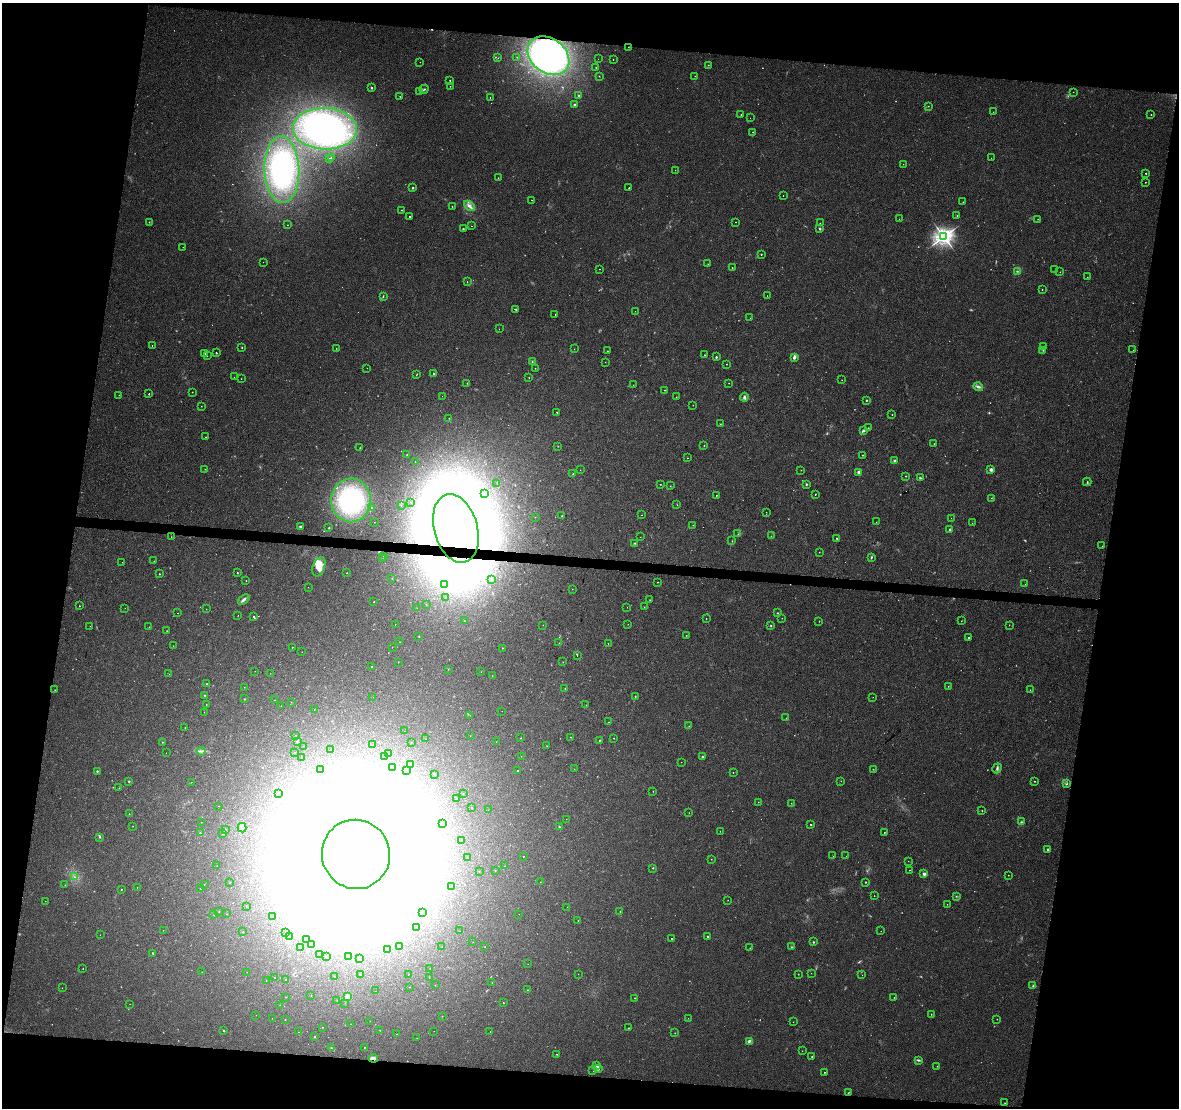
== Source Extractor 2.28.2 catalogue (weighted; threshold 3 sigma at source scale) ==
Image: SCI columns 8-4715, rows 285-4708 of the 4715 x 4936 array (HDU 1 of 3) = the unmasked area's bounding box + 8 px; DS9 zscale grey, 4 x 4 block average (1 PNG px = mean of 4 x 4 image px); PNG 1181 x 1110 px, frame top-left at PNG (2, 3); each listed source drawn as its Kron ellipse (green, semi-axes under 4 px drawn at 4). Shown black and unused: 20% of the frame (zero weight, under 2 of 3 exposures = <1% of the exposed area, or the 3 px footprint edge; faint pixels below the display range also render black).
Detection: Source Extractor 2.28.2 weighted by HDU 2 'WHT'. Background 0.045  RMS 0.0065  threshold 0.0291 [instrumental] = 3 sigma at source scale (4.5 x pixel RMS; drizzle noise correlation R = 1.50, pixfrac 1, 0.0396/0.0396 arcsec/px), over >= 5 px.
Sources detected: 611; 78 too faint to see at this stretch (4 x 4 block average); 44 inside a brighter object's white glare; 6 cosmic-ray / hot-pixel residue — neither listed nor drawn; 3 coinciding with a brighter row at this scale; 10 inside a brighter listed object's ellipse — not listed separately; the other 470 listed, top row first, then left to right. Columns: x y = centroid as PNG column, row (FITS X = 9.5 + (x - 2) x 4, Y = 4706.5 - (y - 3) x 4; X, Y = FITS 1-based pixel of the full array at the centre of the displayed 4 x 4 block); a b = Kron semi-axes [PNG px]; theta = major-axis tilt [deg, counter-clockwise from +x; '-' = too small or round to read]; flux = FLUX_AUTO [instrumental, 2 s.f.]
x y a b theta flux
628 47 2 2 - 1.4
548 56 23 17 -37 960
517 57 2 2 - 0.76
498 58 2 2 - 0.86
598 59 2 2 - 0.84
613 59 2 2 - 1.2
420 62 2 2 - 0.7
708 65 2 2 - 1.8
596 67 2 2 - 2.2
599 76 2 2 - 1.2
695 76 2 2 - 0.91
450 80 2 2 - 3.8
450 86 2 2 - 1.3
371 87 2 2 - 4.1
424 89 4 2 - 4
420 91 2 2 - 3
1073 92 2 2 - 0.69
578 95 2 2 - 5
400 96 2 2 - 6.3
490 98 2 2 - 0.98
574 105 2 2 - 23
928 106 2 2 - 1.8
993 112 2 2 - 0.93
741 115 2 2 - 3.9
1151 115 2 2 - 2.1
750 118 2 2 - 2.1
325 129 32 20 -2 760
753 132 2 2 - 1.7
331 157 2 2 - 2.9
329 158 2 2 - 1.8
991 158 2 2 - 0.61
903 164 2 2 - 0.74
282 169 33 17 -88 420
675 170 2 2 - 1
1146 173 2 2 - 4.3
498 178 2 2 - 1.5
1145 182 2 2 - 1.5
413 188 2 2 - 4.4
629 188 2 2 - 3.5
783 196 2 2 - 0.96
532 200 2 2 - 1.2
963 202 2 2 - 1.2
452 206 2 2 - 1.6
469 206 6 3 -42 14
402 210 2 2 - 1.7
957 215 2 2 - 2.1
410 217 2 2 - 2.4
899 219 2 2 - 0.58
1038 219 2 2 - 1.7
149 222 2 2 - 2.3
735 222 2 2 - 2.6
820 223 2 2 - 0.85
287 225 2 2 - 1.1
471 226 2 2 - 1.7
463 229 2 2 - 4.3
820 229 2 2 - 13
944 236 3 3 - 2200
183 247 2 2 - 0.74
761 254 2 2 - 3.8
263 262 2 2 - 3.6
708 264 2 2 - 1.1
732 268 2 2 - 2
599 269 2 2 - 1.2
1055 270 2 2 - 0.73
1017 271 2 2 - 2.6
1060 272 2 2 - 1.8
1087 277 2 2 - 0.88
467 282 2 2 - 0.84
1042 289 2 2 - 2.3
383 296 4 2 - 2.8
767 296 2 2 - 1
516 309 2 2 - 5.6
635 311 2 2 - 0.9
555 315 2 2 - 1.3
750 318 2 2 - 0.7
499 329 2 2 - 0.81
152 346 2 2 - 1.7
1043 346 2 2 - 3.5
242 347 2 2 - 2.8
336 348 2 2 - 1
574 349 2 2 - 1
1043 350 2 2 - 1.5
1133 350 2 2 - 1
607 351 2 2 - 1.7
205 353 2 2 - 2.6
216 353 2 2 - 5
704 355 2 2 - 2
207 356 2 2 - 0.75
716 357 2 2 - 7.6
794 357 4 3 - 12
532 362 2 2 - 2.6
605 362 2 2 - 0.69
727 364 2 2 - 1.7
367 368 2 2 - 0.71
535 368 2 2 - 1.4
434 373 2 2 - 3.1
417 375 3 2 - 1.6
234 377 2 2 - 1.4
529 377 2 2 - 1.2
241 379 2 2 - 1.4
842 380 2 2 - 1.1
467 383 2 2 - 2.3
729 383 2 2 - 1.3
633 385 2 2 - 0.79
978 387 5 3 - 8.3
665 390 2 2 - 1.3
192 392 2 2 - 1.7
149 394 2 2 - 4.7
119 395 2 2 - 0.8
442 396 2 2 - 0.87
676 397 2 2 - 0.98
744 397 4 3 - 9.3
866 400 2 2 - 3.6
693 405 2 2 - 0.94
201 406 2 2 - 1.1
557 412 2 2 - 4.6
892 414 2 2 - 1.9
449 418 2 2 - 0.85
720 424 2 2 - 1.4
868 428 2 2 - 1.8
863 430 4 2 - 8.7
205 437 2 2 - 1.2
934 444 2 2 - 1.7
704 445 2 2 - 1.5
558 446 2 2 - 0.91
360 448 2 2 - 1.5
407 455 2 2 - 1.3
862 455 2 2 - 2.4
687 458 2 2 - 1.7
894 460 3 2 - 3.4
415 462 2 2 - 1.2
205 469 2 2 - 0.86
991 469 2 2 - 38
580 470 2 2 - 0.55
801 470 2 2 - 1.3
859 472 2 2 - 36
573 474 2 2 - 4.8
906 476 2 2 - 2.2
920 478 3 2 - 3.6
1087 482 4 2 - 3.7
497 483 2 2 - 0.81
660 484 2 2 - 1.3
806 484 2 2 - 4.8
670 486 2 2 - 0.83
484 494 2 2 - 1.1
815 494 2 2 - 1.8
716 495 2 2 - 2.1
991 498 2 2 - 1.1
351 500 22 20 89 450
411 502 2 2 - 1.1
677 505 2 2 - 1.6
401 506 2 2 - 1.1
372 508 2 2 - 2
766 512 2 2 - 1.1
642 515 2 2 - 1.2
562 516 2 2 - 1.3
535 517 2 2 - 1.1
951 518 2 2 - 0.8
374 522 2 2 - 0.97
876 522 2 2 - 1.2
972 523 2 2 - 0.69
693 525 2 2 - 1.6
300 526 3 2 - 3.6
329 528 2 2 - 2.1
456 528 35 21 -74 7100
950 529 2 2 - 13
738 534 2 2 - 1.7
771 536 2 2 - 0.9
171 537 2 2 - 0.75
640 537 2 2 - 0.65
837 538 2 2 - 4.5
732 541 2 2 - 1.3
635 543 2 2 - 2
1102 546 2 2 - 0.65
819 552 2 2 - 1.1
383 556 2 2 - 1.3
871 557 3 2 - 4
383 559 2 2 - 0.62
154 561 2 2 - 1.3
122 562 2 2 - 1.6
319 567 10 6 69 44
237 573 2 2 - 2.1
347 573 2 2 - 1.4
159 574 2 2 - 1.9
392 578 2 2 - 2.2
491 580 2 2 - 5.5
246 581 2 2 - 1
657 582 2 2 - 1.7
1025 584 2 2 - 1.1
444 585 2 2 - 3
308 587 2 2 - 0.71
572 589 2 2 - 0.85
446 597 2 2 - 1.1
244 599 6 2 42 12
650 600 2 2 - 1.1
374 602 2 2 - 1.3
426 604 2 2 - 0.73
79 606 2 2 - 2.3
627 607 2 2 - 0.61
644 607 2 2 - 1.1
125 608 2 2 - 0.84
417 608 2 2 - 0.88
206 609 2 2 - 0.62
178 613 2 2 - 1.2
777 613 2 2 - 2.1
238 615 2 2 - 0.76
254 617 2 2 - 3.7
706 618 2 2 - 1.4
782 618 2 2 - 1.3
464 621 2 2 - 2.1
819 621 2 2 - 1.5
961 621 2 2 - 1.3
395 624 2 2 - 0.85
628 624 2 2 - 0.93
543 625 2 2 - 0.97
771 625 2 2 - 4
1009 625 2 2 - 0.87
90 626 2 2 - 1
149 627 2 2 - 1.2
167 631 2 2 - 1.1
686 635 2 2 - 1.2
419 636 2 2 - 2.1
968 638 2 2 - 4.4
400 642 2 2 - 0.68
559 643 2 2 - 0.64
608 644 2 2 - 2.9
173 646 2 2 - 0.63
292 647 2 2 - 2.9
392 647 2 2 - 1.3
502 648 2 2 - 2.9
302 652 2 2 - 0.57
577 656 2 2 - 1.5
398 662 2 2 - 1.7
563 662 2 2 - 1.2
371 667 2 2 - 2.3
448 669 2 2 - 1.2
255 671 2 2 - 0.7
481 672 2 2 - 0.55
270 673 2 2 - 0.76
169 674 2 2 - 0.73
492 676 2 2 - 0.74
207 684 3 2 - 3.3
948 686 2 2 - 1.2
244 687 2 2 - 0.8
565 688 2 2 - 2
55 690 2 2 - 1.3
1030 690 2 2 - 1.5
205 695 2 2 - 3.4
373 697 2 2 - 0.66
635 697 2 2 - 1.2
873 697 2 2 - 0.67
244 699 2 2 - 2.4
274 700 2 2 - 1.3
291 702 2 2 - 0.48
206 704 2 2 - 1.3
586 705 2 2 - 0.6
281 706 2 2 - 0.85
314 709 2 2 - 0.73
502 711 2 2 - 0.59
204 712 2 2 - 0.56
470 715 2 2 - 0.54
786 718 2 2 - 0.57
609 722 2 2 - 1.5
689 726 2 2 - 0.74
185 728 2 2 - 1.7
405 731 2 2 - 0.8
296 736 2 2 - 0.8
470 736 2 2 - 0.77
570 737 2 2 - 1.1
521 738 2 2 - 1
614 738 2 2 - 1.6
425 739 2 2 - 0.82
599 740 2 2 - 3.3
297 741 2 2 - 6
162 742 2 2 - 1.7
411 742 2 2 - 2.1
496 742 2 2 - 0.78
373 745 2 2 - 1.7
304 746 2 2 - 0.82
547 746 2 2 - 1.3
331 749 2 2 - 2.1
201 751 4 2 - 5.9
295 752 2 2 - 0.77
166 753 2 2 - 0.71
388 753 2 2 - 0.82
384 756 2 2 - 1.1
521 756 2 2 - 1.2
702 757 2 2 - 7.8
301 758 2 2 - 1.4
681 762 2 2 - 0.73
411 764 2 2 - 5.3
393 768 2 2 - 6.4
997 768 5 3 - 6.9
321 769 2 2 - 2.9
574 769 2 2 - 1.1
873 769 2 2 - 1.4
97 771 2 2 - 4.3
407 771 2 2 - 9.3
517 771 2 2 - 2
733 773 2 2 - 1.3
434 774 2 2 - 1.1
129 781 2 2 - 2.5
841 781 2 2 - 0.78
1035 781 2 2 - 2
191 782 2 2 - 1.3
1067 784 2 2 - 3.3
119 788 2 2 - 1.1
653 791 2 2 - 1
279 793 2 2 - 77
463 794 2 2 - 0.53
457 799 2 2 - 4
758 802 2 2 - 0.87
791 803 2 2 - 1.4
219 806 2 2 - 0.66
472 807 2 2 - 0.97
488 810 2 2 - 0.44
982 811 2 2 - 1.5
689 813 2 2 - 0.8
129 814 2 2 - 2.3
566 819 2 2 - 0.59
201 822 2 2 - 0.71
1021 822 2 2 - 2.6
443 824 2 2 - 0.86
811 824 2 2 - 2.3
133 826 2 2 - 0.99
559 827 2 2 - 4.9
242 828 5 3 - 12
225 830 2 2 - 1.9
720 831 2 2 - 1.1
884 832 2 2 - 1.7
200 833 2 2 - 4.5
223 834 2 2 - 4.8
100 837 2 2 - 2.7
462 840 2 2 - 0.61
1047 849 2 2 - 4.9
356 854 35 34 - 14000
523 856 2 2 - 1.6
833 856 2 2 - 0.65
846 856 2 2 - 0.64
467 857 2 2 - 2.2
711 859 2 2 - 2.1
908 861 2 2 - 0.75
217 865 2 2 - 0.54
505 866 2 2 - 0.93
653 868 2 2 - 1.9
495 870 2 2 - 1.1
909 870 2 2 - 3.1
479 871 2 2 - 1.3
924 874 2 2 - 33
1008 875 2 2 - 1.1
75 877 2 2 - 1.6
230 882 2 2 - 1
540 882 2 2 - 0.61
865 882 2 2 - 3.3
204 884 2 2 - 1.2
65 885 2 2 - 0.79
137 887 2 2 - 2.1
451 887 2 2 - 2.1
200 888 2 2 - 1.1
121 889 2 2 - 3.9
874 896 2 2 - 3.4
956 896 2 2 - 1.6
728 900 2 2 - 1.1
45 901 2 2 - 0.74
947 904 2 2 - 1
246 906 2 2 - 0.86
567 907 2 2 - 1.2
620 911 2 2 - 1.4
219 912 2 2 - 2.3
423 912 2 2 - 0.54
227 914 2 2 - 1.2
519 914 2 2 - 0.82
214 915 2 2 - 0.87
272 917 2 2 - 1.9
578 921 2 2 - 1.4
416 928 2 2 - 1.1
163 930 2 2 - 0.81
460 931 2 2 - 1.1
881 931 2 2 - 0.84
243 932 2 2 - 1.2
286 932 2 2 - 0.63
100 935 2 2 - 0.57
289 936 2 2 - 1
708 936 2 2 - 3.7
671 938 2 2 - 2.2
306 940 2 2 - 1.6
473 942 2 2 - 0.7
813 942 2 2 - 4.8
311 944 2 2 - 3.7
399 946 2 2 - 1.6
300 947 2 2 - 2.6
442 947 2 2 - 3.3
485 947 2 2 - 1.8
791 947 2 2 - 4.2
750 948 2 2 - 0.92
387 950 2 2 - 1
153 953 3 2 - 2.4
320 954 2 2 - 0.55
326 957 2 2 - 1.8
348 957 2 2 - 0.96
359 959 2 2 - 1.4
528 964 2 2 - 2.7
430 968 2 2 - 0.58
83 969 2 2 - 1.6
202 972 2 2 - 0.86
247 972 2 2 - 0.66
811 973 2 2 - 0.67
361 974 2 2 - 0.67
408 974 2 2 - 1.5
578 974 2 2 - 0.57
798 974 2 2 - 1.9
862 975 2 2 - 0.92
334 976 2 2 - 1.2
274 977 2 2 - 2.6
429 977 2 2 - 1.2
285 979 2 2 - 1.3
266 980 2 2 - 1
492 983 2 2 - 1.3
435 985 2 2 - 0.95
1033 986 3 2 - 3.8
409 987 2 2 - 0.75
62 988 2 2 - 0.85
527 990 2 2 - 1.6
375 991 2 2 - 0.56
311 995 2 2 - 1
285 997 2 2 - 0.73
348 997 2 2 - 130
894 997 2 2 - 1.2
635 998 2 2 - 1.2
337 1000 2 2 - 0.55
345 1003 2 2 - 0.57
503 1003 2 2 - 2
130 1004 2 2 - 0.91
280 1005 2 2 - 0.56
931 1014 3 2 - 1.2
256 1015 2 2 - 0.65
442 1016 2 2 - 0.91
272 1018 2 2 - 0.55
688 1018 2 2 - 0.73
997 1019 2 2 - 1.8
285 1020 2 2 - 1.7
370 1021 2 2 - 0.88
793 1022 2 2 - 0.7
351 1024 2 2 - 1.6
323 1027 2 2 - 0.86
628 1028 2 2 - 1.9
380 1030 2 2 - 1.7
224 1031 2 2 - 2
434 1031 2 2 - 0.79
298 1032 2 2 - 1.5
490 1032 2 2 - 0.78
675 1033 2 2 - 1.9
397 1034 2 2 - 1.3
315 1036 2 2 - 2
417 1038 2 2 - 0.54
749 1041 3 2 - 8.7
364 1047 2 2 - 1.8
331 1048 2 2 - 1.5
802 1051 2 2 - 0.72
557 1054 3 2 - 2.6
812 1056 2 2 - 2.3
373 1058 5 2 - 18
918 1060 4 2 - 5.8
597 1066 3 2 - 2.5
937 1066 2 2 - 0.78
599 1068 3 2 - 3.7
593 1071 2 2 - 0.87
824 1072 2 2 - 1.4
848 1093 3 2 - 2
1005 1103 2 2 - 1.7
Overlapping masked pixels (flux is a lower limit): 4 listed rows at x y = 628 47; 548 56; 456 528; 373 1058
Diffuse or blended objects may show on this block-average render without a row.